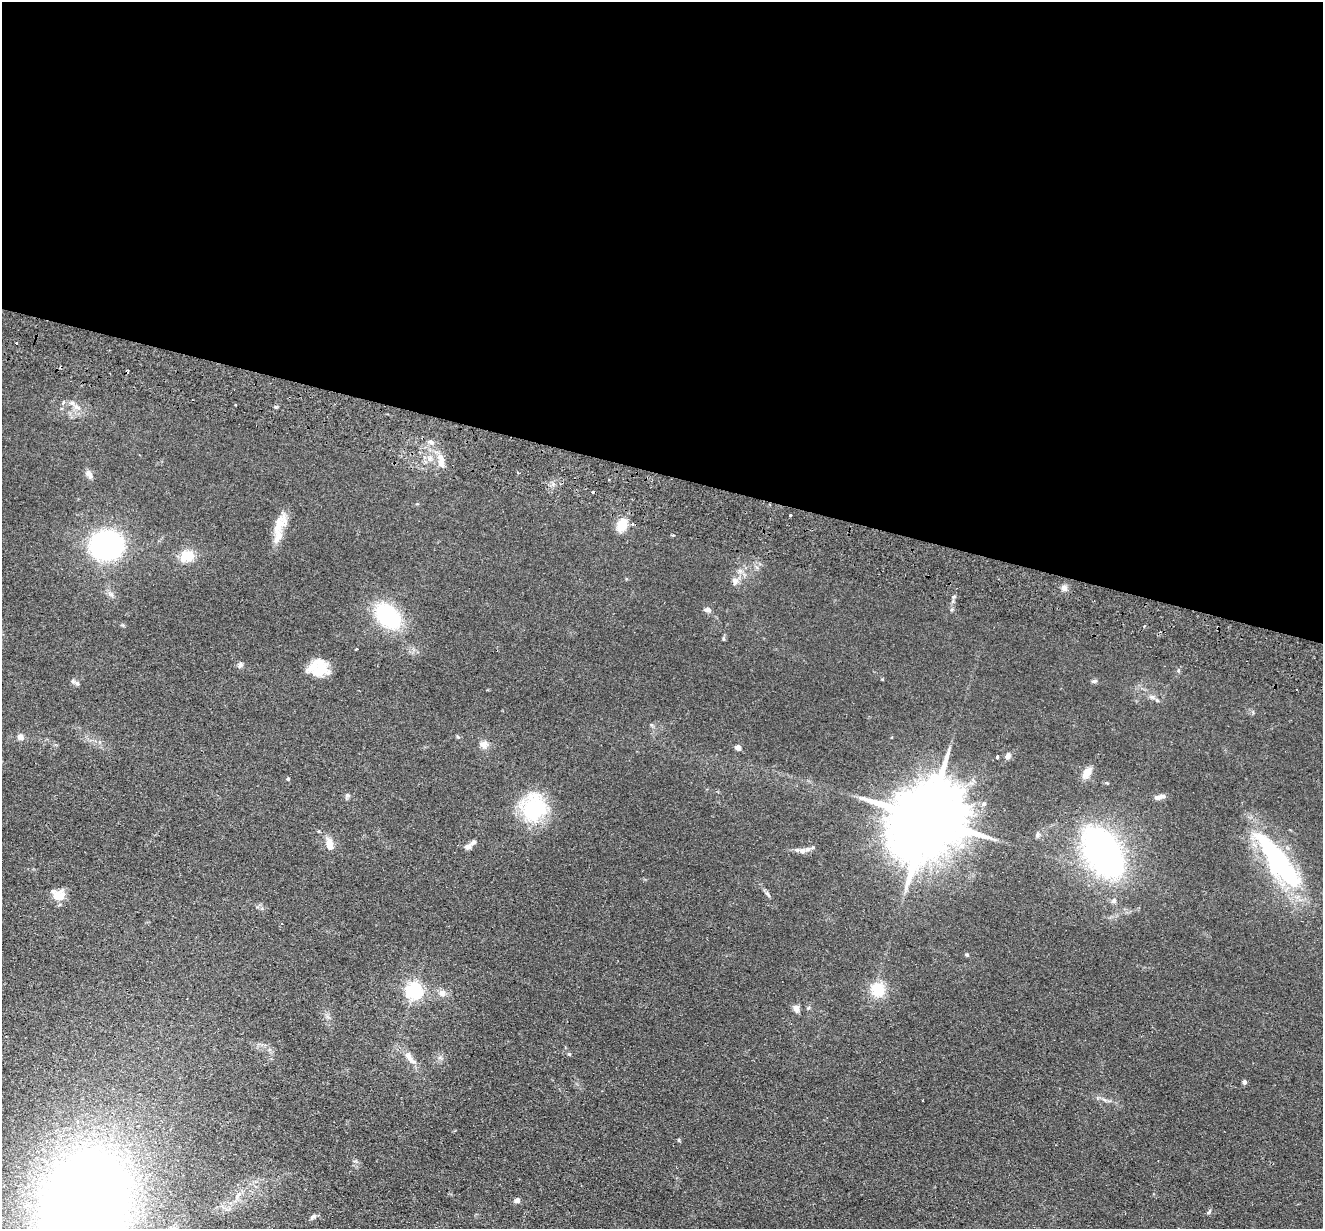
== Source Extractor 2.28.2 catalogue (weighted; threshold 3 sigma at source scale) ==
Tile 3 of 4 x 4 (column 3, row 1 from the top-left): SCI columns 2661-3981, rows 3870-5096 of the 5321 x 5409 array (HDU 1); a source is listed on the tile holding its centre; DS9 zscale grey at full resolution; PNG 1325 x 1231 px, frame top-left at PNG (2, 2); no overlay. Shown black and unused: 39% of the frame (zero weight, under 2 of 3 exposures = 3% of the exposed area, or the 3 px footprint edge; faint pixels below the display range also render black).
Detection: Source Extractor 2.28.2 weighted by HDU 2 'WHT'; one run over the whole footprint, this tile lists its part. Background 0.0578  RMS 0.0092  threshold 0.0416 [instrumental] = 3 sigma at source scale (4.5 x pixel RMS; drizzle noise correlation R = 1.50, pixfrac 1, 0.05/0.05 arcsec/px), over >= 5 px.
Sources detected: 67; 2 inside a brighter object's white glare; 5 cosmic-ray / hot-pixel residue — not listed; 6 inside a brighter listed object's ellipse — not listed separately; the other 54 listed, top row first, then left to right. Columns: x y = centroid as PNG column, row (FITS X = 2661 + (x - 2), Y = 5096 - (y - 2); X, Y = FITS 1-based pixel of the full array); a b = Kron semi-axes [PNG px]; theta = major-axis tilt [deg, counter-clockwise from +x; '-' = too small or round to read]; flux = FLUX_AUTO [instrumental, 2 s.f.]
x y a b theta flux
63 402 3 3 - 8
72 403 8 6 -1 3.1
236 405 3 2 - 0.9
431 442 9 5 -15 2.7
441 461 16 8 -88 8.2
518 473 3 2 - 1.5
89 474 11 7 -66 4.1
790 515 3 3 - 2.3
632 524 4 3 - 1.3
622 525 15 10 68 15
279 526 30 13 58 15
106 545 21 18 7 220
187 556 17 12 19 19
735 581 11 8 89 4.4
1064 588 8 7 - 3.4
707 610 8 6 -4 3.1
388 616 26 18 -46 76
1145 626 3 3 - 1
356 649 3 2 - 1.2
240 664 8 6 41 2.1
320 669 26 17 44 20
73 681 7 4 72 1.4
1094 681 8 5 10 1.7
1157 700 5 5 - 1.3
20 737 5 5 - 6.5
484 744 10 9 - 4.9
738 748 5 5 - 4.6
997 756 3 3 - 1.7
1008 756 7 6 - 2.8
1087 772 15 9 60 7.8
288 779 4 4 - 1.4
347 795 5 5 - 1.5
1157 797 11 6 7 4.1
984 804 6 5 - 2.1
534 808 36 29 82 56
927 818 23 17 63 11000
329 845 15 8 -75 8.2
468 846 11 7 27 3.9
802 851 11 6 6 3.8
1103 852 41 24 -57 310
1278 863 49 29 -75 95
768 894 11 4 -48 2
59 896 13 11 24 13
1114 901 6 6 - 2.2
878 989 18 17 - 19
414 991 6 6 - 290
442 993 9 8 - 4.6
796 1008 9 7 -71 3.9
410 1058 22 8 -53 8.4
1244 1082 5 5 - 2.1
238 1195 15 5 59 4.4
517 1200 4 4 - 6.3
84 1204 79 58 68 1300
313 1216 8 6 36 2.1
Isophote crosses this tile's border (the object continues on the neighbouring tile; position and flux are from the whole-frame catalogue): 1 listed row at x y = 84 1204
Unlisted compact peaks at least as high as the median listed source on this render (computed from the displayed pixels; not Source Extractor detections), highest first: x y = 569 1054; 679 1140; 967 955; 1209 1212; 276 407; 953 597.